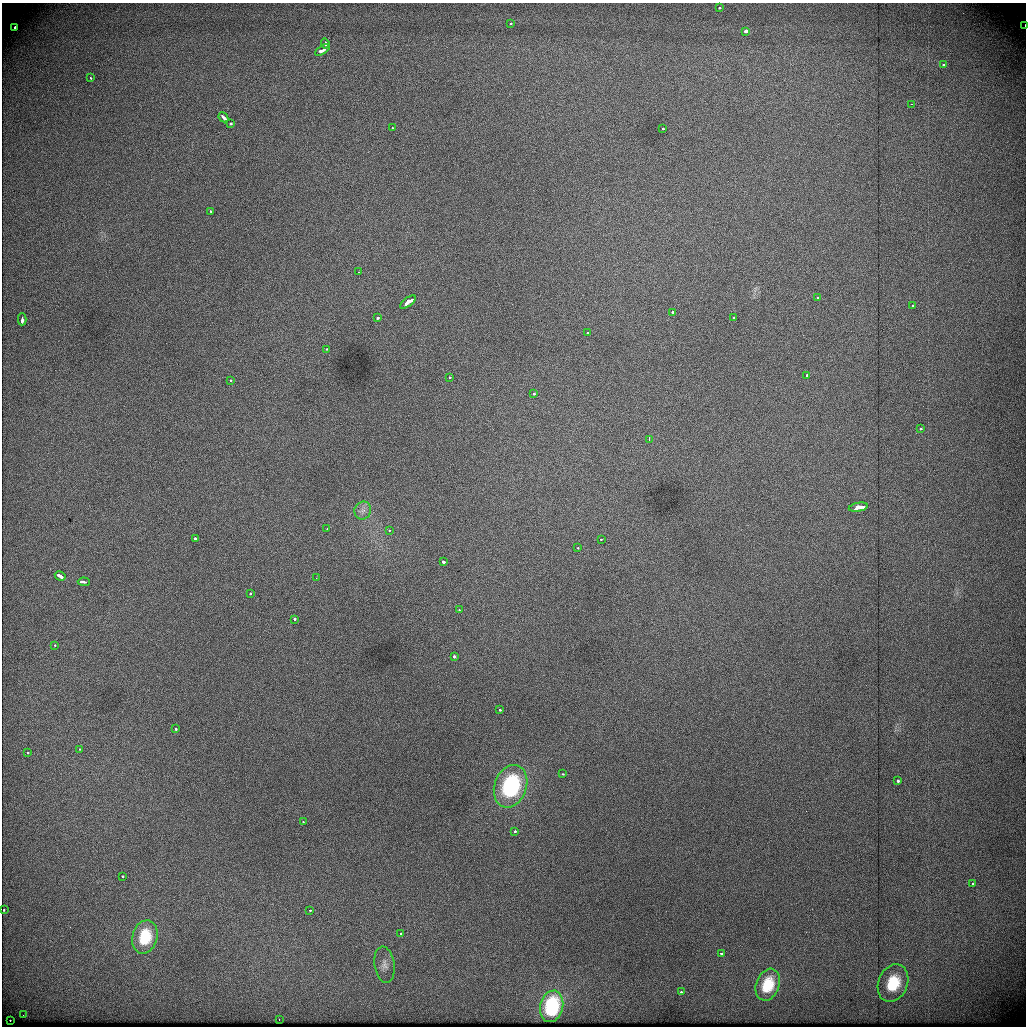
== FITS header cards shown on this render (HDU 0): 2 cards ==
NAXIS1  =                 1024          /
NAXIS2  =                 1024          /

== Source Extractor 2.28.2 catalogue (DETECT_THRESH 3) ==
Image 1024 x 1024 px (HDU 0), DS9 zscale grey, 1 PNG px = 1 image px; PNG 1028 x 1028 px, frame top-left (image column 1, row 1024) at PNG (2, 3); each listed source drawn as its Kron ellipse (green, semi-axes under 4 px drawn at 4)
Background 456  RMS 2.1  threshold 6.43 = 3 sigma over >= 5 px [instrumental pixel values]
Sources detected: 71; all 71 listed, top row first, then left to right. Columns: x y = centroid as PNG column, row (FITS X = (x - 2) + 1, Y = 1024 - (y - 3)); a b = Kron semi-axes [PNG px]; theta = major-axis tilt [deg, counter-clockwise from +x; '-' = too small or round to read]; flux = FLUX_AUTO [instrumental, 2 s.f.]
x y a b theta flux
719 8 4 3 - 330
511 23 3 3 - 350
1025 25 2 2 - 890
15 27 3 3 - 500
746 31 3 3 - 2400
325 43 5 3 - 2100
322 50 8 3 33 3500
943 64 3 3 - 460
90 78 3 3 - 320
911 104 2 2 - 440
223 117 5 3 - 2000
231 123 3 3 - 530
392 128 3 2 - 210
663 129 3 3 - 300
210 211 3 3 - 180
358 272 2 2 - 690
818 298 3 3 - 520
408 302 9 3 36 3100
912 306 3 3 - 220
672 312 3 3 - 1100
733 317 3 2 - 190
377 318 3 3 - 450
22 319 6 3 89 1300
587 333 3 2 - 320
326 349 3 2 - 200
807 375 3 3 - 350
450 377 3 3 - 410
231 380 3 2 - 300
534 394 3 3 - 570
920 428 3 3 - 430
649 439 3 2 - 130
858 507 10 4 10 6600
363 511 9 8 - 770
327 529 3 2 - 110
389 530 3 3 - 280
195 538 3 3 - 690
601 539 3 2 - 240
578 548 3 2 - 210
443 562 3 3 - 1200
60 576 5 3 - 1400
316 578 2 2 - 220
84 582 6 3 -5 1100
250 593 3 2 - 200
459 610 3 3 - 220
294 619 3 3 - 770
55 645 3 3 - 290
454 656 3 3 - 980
500 710 3 3 - 560
176 729 3 3 - 290
80 749 3 3 - 180
27 752 3 3 - 250
563 774 3 3 - 300
898 781 3 3 - 530
511 786 22 16 70 17000
303 822 3 3 - 200
515 831 3 3 - 420
123 877 3 3 - 330
973 883 3 2 - 410
4 910 3 3 - 310
310 910 3 2 - 340
401 933 3 3 - 240
145 937 17 12 75 4200
721 953 4 3 - 310
384 965 18 10 -82 1200
893 983 19 14 68 4900
768 985 16 11 70 3600
681 992 3 3 - 360
552 1006 16 11 77 8700
23 1015 2 2 - 100
10 1020 2 2 - 130
279 1020 3 2 - 200
At the frame edge (FLAGS 8, measured only in part): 1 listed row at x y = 1025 25